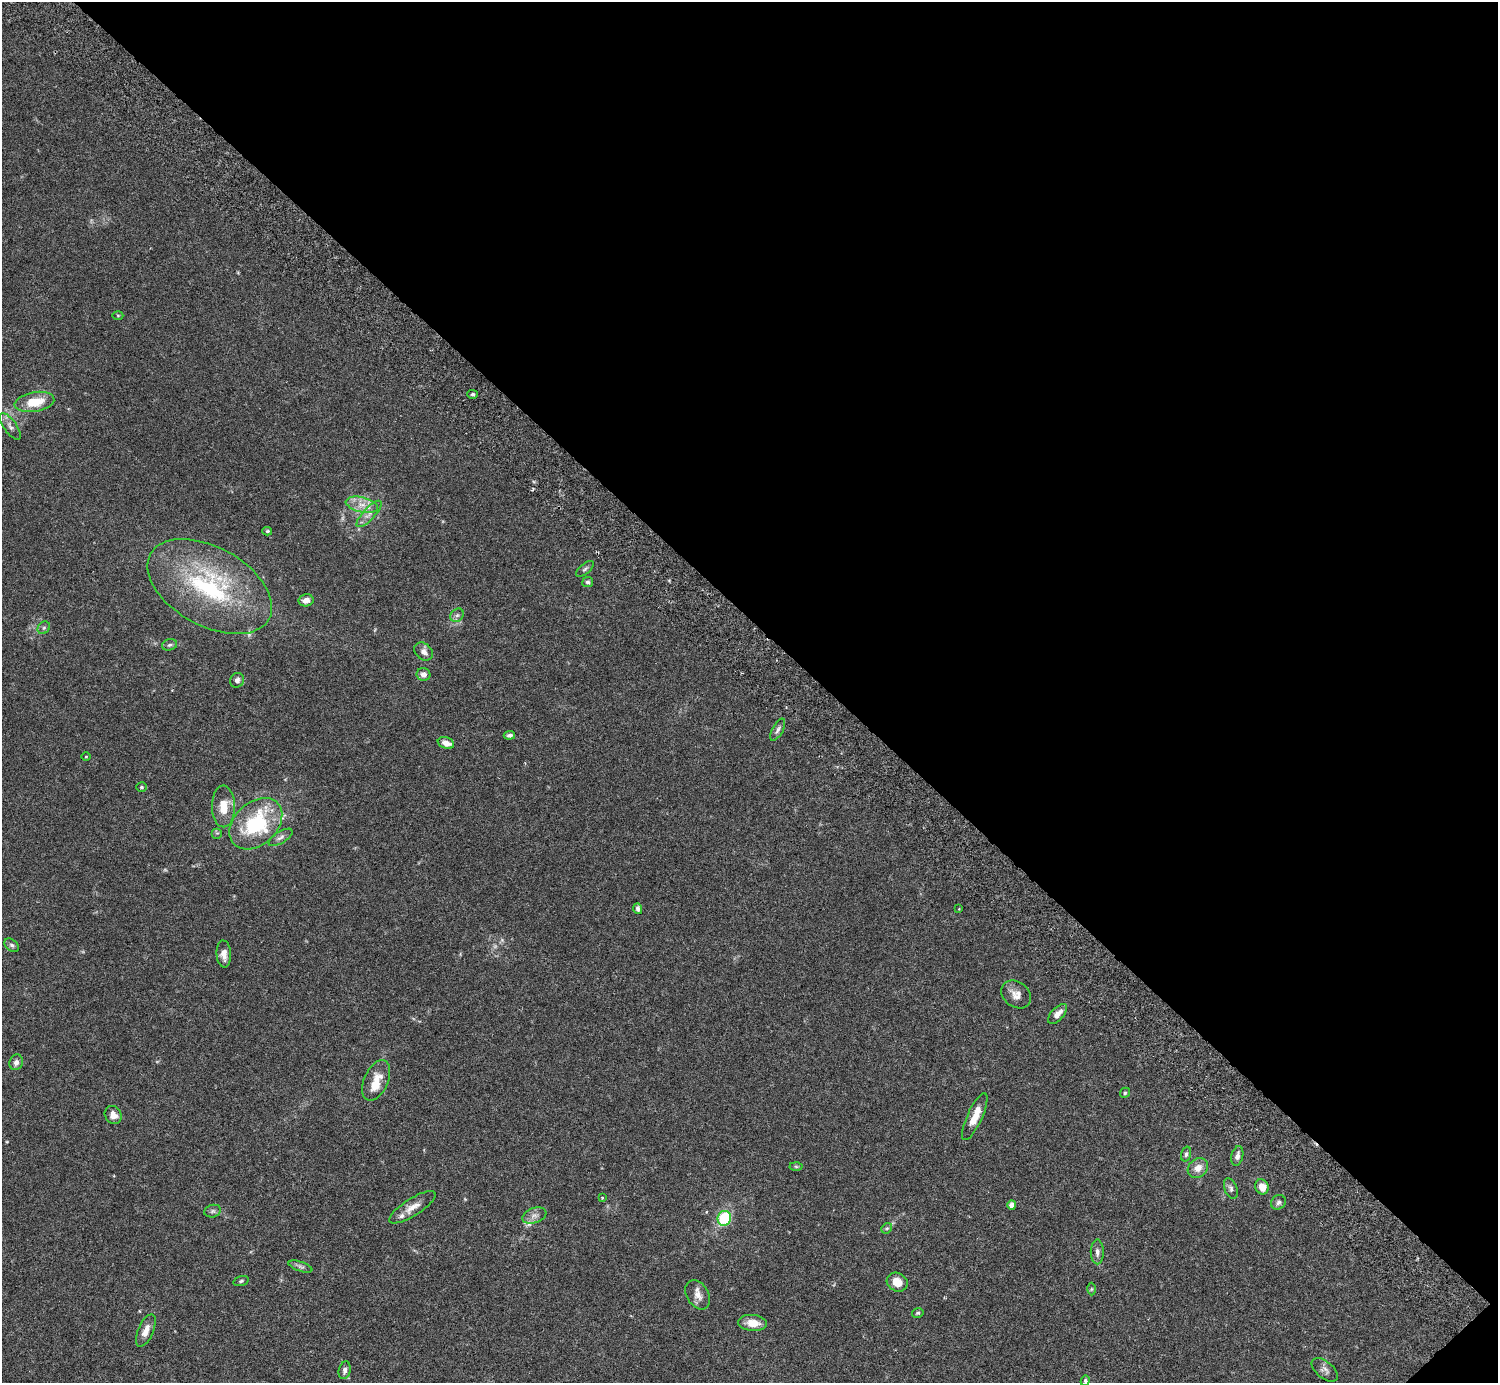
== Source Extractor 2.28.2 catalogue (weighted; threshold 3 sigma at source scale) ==
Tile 8 of 4 x 4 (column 4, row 2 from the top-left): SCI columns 4532-6027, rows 2968-4348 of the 6074 x 6074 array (HDU 1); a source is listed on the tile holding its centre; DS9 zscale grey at full resolution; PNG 1500 x 1385 px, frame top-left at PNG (2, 2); each listed source drawn as its Kron ellipse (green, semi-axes under 4 px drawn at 4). Shown black and unused: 45% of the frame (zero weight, under 3 of 6 exposures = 3% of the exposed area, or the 3 px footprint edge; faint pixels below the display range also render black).
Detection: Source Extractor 2.28.2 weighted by HDU 2 'WHT'; one run over the whole footprint, this tile lists its part. Background 0.0222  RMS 0.0021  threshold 0.00877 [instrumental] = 3 sigma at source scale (4.09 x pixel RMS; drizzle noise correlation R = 1.36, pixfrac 0.8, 0.05/0.05 arcsec/px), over >= 5 px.
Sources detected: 68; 1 too faint to see at this stretch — neither listed nor drawn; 4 inside a brighter listed object's ellipse — not listed separately; the other 63 listed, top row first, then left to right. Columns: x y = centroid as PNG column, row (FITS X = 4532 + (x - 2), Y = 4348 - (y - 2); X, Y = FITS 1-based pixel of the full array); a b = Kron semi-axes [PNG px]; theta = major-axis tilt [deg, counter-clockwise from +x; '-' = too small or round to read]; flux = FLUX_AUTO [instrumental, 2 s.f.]
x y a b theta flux
118 315 5 3 - 0.18
473 394 5 4 - 0.29
34 402 20 9 10 4.7
10 426 16 6 -55 0.95
362 505 16 7 -13 2.1
369 514 17 6 47 1.3
267 531 5 4 - 0.28
585 569 11 5 40 0.49
588 582 5 5 - 0.42
210 586 68 39 -29 27
306 600 7 6 - 1.3
457 615 7 6 - 0.49
44 628 7 5 45 0.39
169 645 8 5 16 0.44
424 652 10 8 -44 1
423 674 7 6 - 1
237 680 7 6 - 0.62
778 730 12 5 62 0.6
509 735 6 4 6 0.5
446 743 8 5 -21 1.4
86 757 5 3 - 0.15
141 787 5 5 - 0.33
223 806 21 11 -90 3.2
256 824 30 21 42 16
217 833 5 5 - 0.29
281 837 13 6 32 0.79
638 909 5 4 - 0.6
959 909 2 2 - 0.13
12 945 8 5 -38 0.47
224 954 13 7 -86 1.4
1016 994 16 12 -38 1.7
1058 1014 12 6 47 1.4
16 1062 8 6 72 0.77
376 1080 21 12 66 3.1
1125 1093 5 4 - 0.26
113 1115 9 8 - 1.3
975 1117 25 7 65 2.9
1186 1154 7 4 75 0.42
1237 1156 10 5 77 0.99
796 1167 6 4 -2 0.28
1198 1168 11 9 39 1.6
1262 1187 8 6 -67 2
1231 1188 11 6 -69 0.63
602 1198 3 3 - 0.16
1278 1202 8 6 44 0.54
1012 1205 5 4 - 1.2
412 1207 27 8 32 2
213 1211 8 6 15 0.5
534 1216 12 7 20 1
724 1218 7 6 - 9.4
887 1228 6 4 42 0.31
1097 1252 12 6 -90 0.85
300 1267 12 5 -18 0.56
241 1281 8 5 16 0.36
897 1282 11 9 -27 2.3
1091 1289 6 4 89 0.28
698 1295 16 11 -60 1.5
918 1313 6 4 16 0.32
752 1323 14 8 -5 2.5
146 1330 17 7 66 1.7
345 1370 9 6 77 0.66
1325 1370 15 8 -39 0.95
1085 1381 5 4 - 0.31